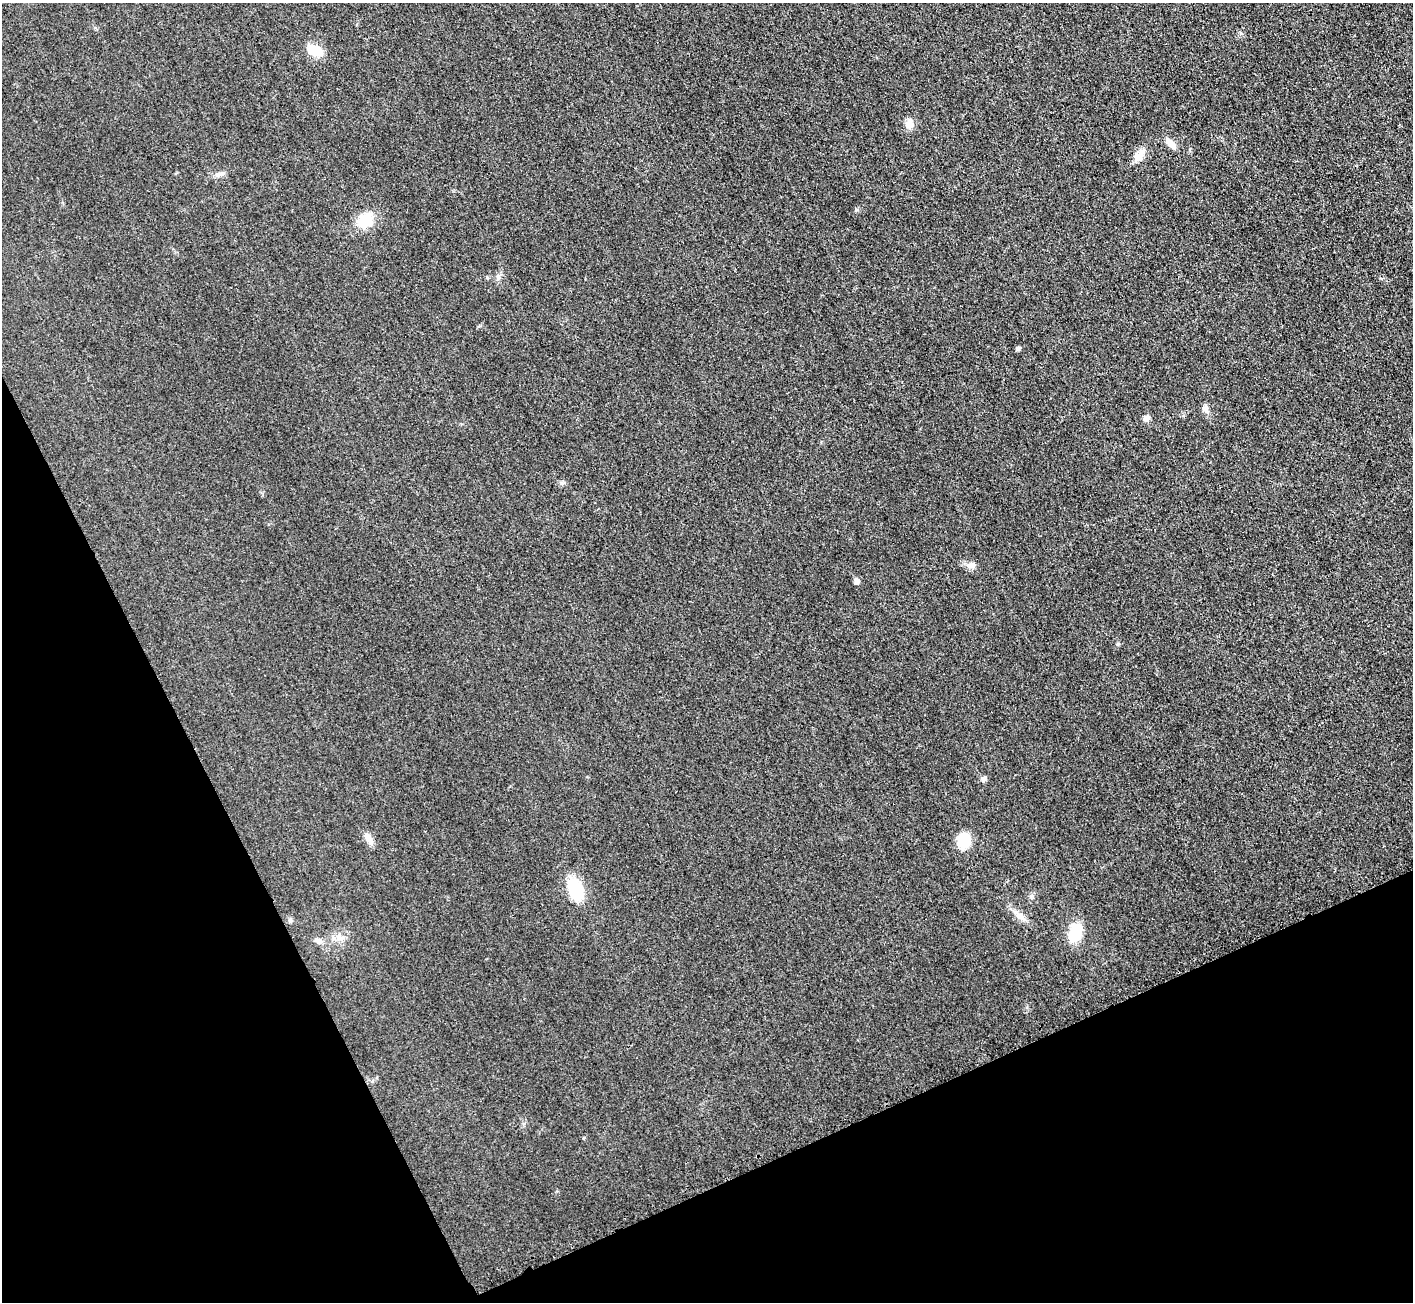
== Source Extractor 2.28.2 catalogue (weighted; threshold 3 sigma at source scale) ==
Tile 14 of 4 x 4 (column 2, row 4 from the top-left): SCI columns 1432-2842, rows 172-1471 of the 5687 x 5680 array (HDU 1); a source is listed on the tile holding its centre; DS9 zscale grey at full resolution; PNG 1415 x 1304 px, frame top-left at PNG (2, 3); no overlay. Shown black and unused: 23% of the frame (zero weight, under 3 of 4 exposures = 2% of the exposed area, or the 3 px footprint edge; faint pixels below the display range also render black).
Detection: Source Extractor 2.28.2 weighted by HDU 2 'WHT'; one run over the whole footprint, this tile lists its part. Background 0.0265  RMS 0.0059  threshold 0.0267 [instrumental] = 3 sigma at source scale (4.5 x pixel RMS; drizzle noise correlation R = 1.50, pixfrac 1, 0.05/0.05 arcsec/px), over >= 5 px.
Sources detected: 21; all 21 listed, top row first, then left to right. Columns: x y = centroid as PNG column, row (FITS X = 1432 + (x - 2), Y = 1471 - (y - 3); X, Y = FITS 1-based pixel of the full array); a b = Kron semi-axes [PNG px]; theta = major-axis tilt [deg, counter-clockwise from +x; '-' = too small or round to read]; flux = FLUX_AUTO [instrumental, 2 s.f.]
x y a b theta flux
315 50 13 9 -25 14
909 124 14 9 78 3.9
1170 144 16 7 -50 4.3
1139 155 17 9 50 5.8
219 174 11 5 17 1.9
364 221 20 16 40 12
498 277 9 6 81 1.9
1017 348 6 5 - 1
1206 408 8 7 - 2.1
1146 418 7 6 - 2.5
971 565 10 4 36 1.8
857 581 5 5 - 3.2
1118 644 6 4 89 0.78
983 779 6 5 - 2.2
368 838 18 7 -55 3.7
964 841 12 10 84 19
576 890 19 11 -70 28
1019 915 10 8 -43 3.3
290 920 7 4 72 0.93
1075 933 15 10 76 22
318 940 10 7 -12 2.4
Unlisted compact peaks at least as high as the median listed source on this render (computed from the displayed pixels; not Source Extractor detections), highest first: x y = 856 210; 561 483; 1032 896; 480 326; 1027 1007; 95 28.